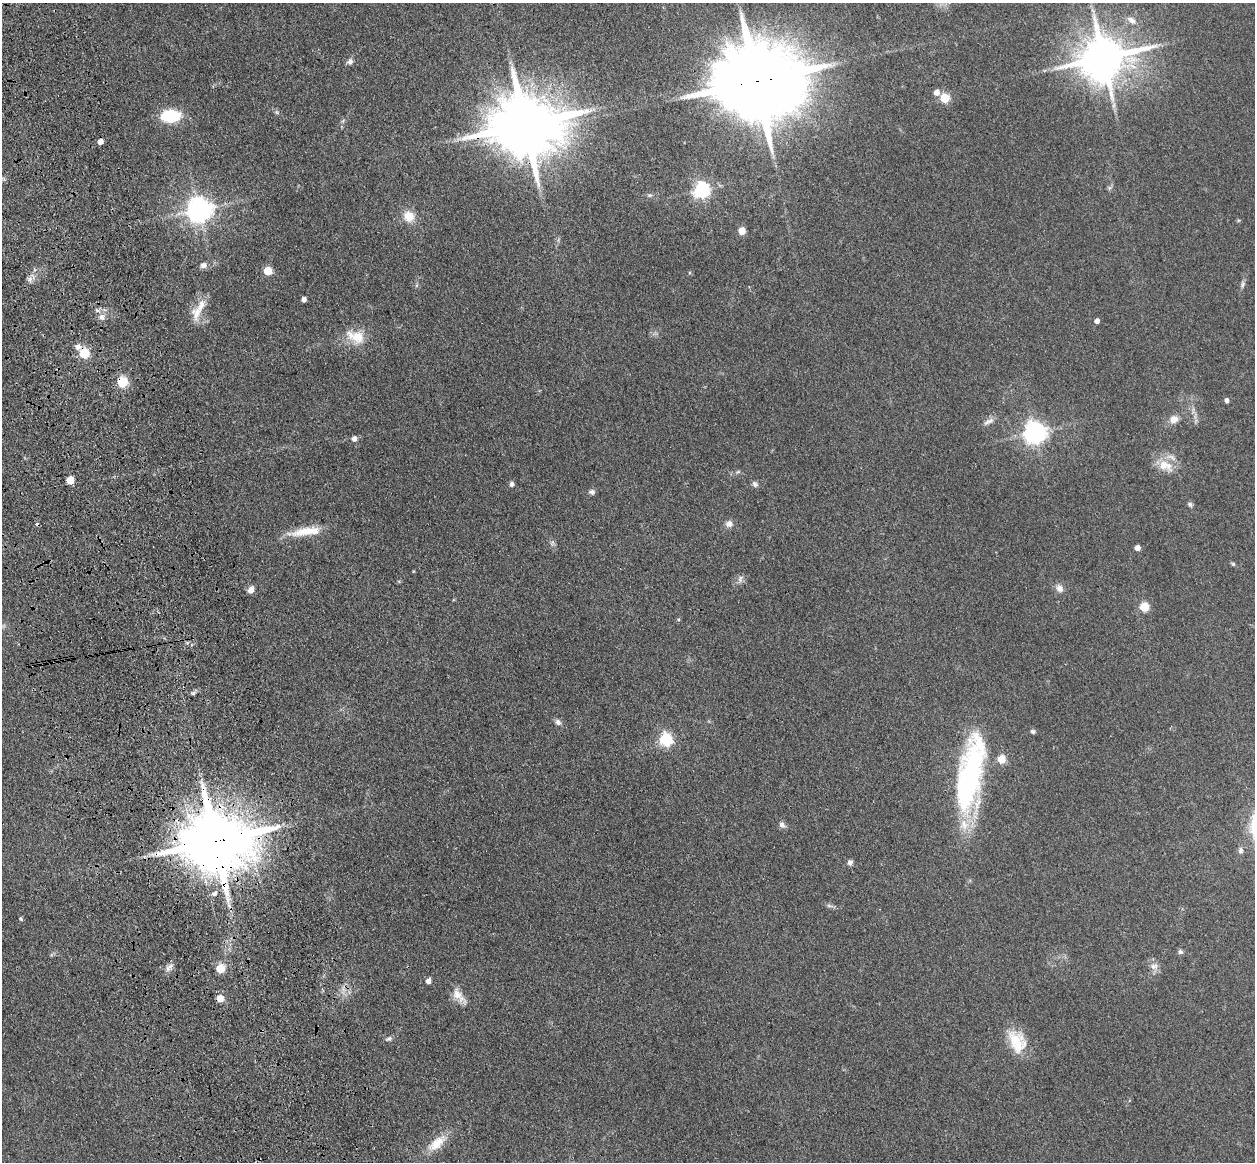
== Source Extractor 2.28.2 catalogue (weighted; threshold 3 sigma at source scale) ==
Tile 11 of 4 x 4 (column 3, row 3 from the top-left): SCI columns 2622-3874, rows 1445-2604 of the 5242 x 5094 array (HDU 1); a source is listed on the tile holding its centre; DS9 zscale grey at full resolution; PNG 1257 x 1164 px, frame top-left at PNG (2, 3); no overlay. Shown black and unused: <1% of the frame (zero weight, under 3 of 4 exposures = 6% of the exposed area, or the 3 px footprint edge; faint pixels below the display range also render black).
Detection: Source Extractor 2.28.2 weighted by HDU 2 'WHT'; one run over the whole footprint, this tile lists its part. Background 0.0963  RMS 0.0067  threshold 0.0302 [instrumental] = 3 sigma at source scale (4.5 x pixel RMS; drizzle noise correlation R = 1.50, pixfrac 1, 0.05/0.05 arcsec/px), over >= 5 px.
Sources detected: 75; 1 too faint to see at this stretch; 1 cosmic-ray / hot-pixel residue — not listed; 2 inside a brighter listed object's ellipse — not listed separately; the other 71 listed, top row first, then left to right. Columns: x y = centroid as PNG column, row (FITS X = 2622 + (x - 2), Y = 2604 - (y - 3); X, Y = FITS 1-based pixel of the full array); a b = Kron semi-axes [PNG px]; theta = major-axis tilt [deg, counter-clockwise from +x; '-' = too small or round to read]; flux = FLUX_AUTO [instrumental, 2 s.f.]
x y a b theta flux
1131 20 15 7 -37 4.4
1104 58 14 12 19 2900
350 61 8 7 - 2.4
757 81 27 19 8 14000
937 92 5 5 - 5.8
945 98 5 5 - 33
276 112 7 4 -70 1
170 116 22 14 2 24
525 125 20 16 4 7100
100 142 5 4 - 4.5
701 190 6 6 - 200
650 195 7 4 1 1.1
199 210 8 8 - 730
409 216 14 13 - 9.8
742 231 5 5 - 14
203 265 8 7 - 3
268 271 5 5 - 24
30 279 8 7 - 2.4
1243 285 10 5 73 1.9
304 299 4 4 - 3.2
197 312 25 15 75 12
102 317 10 8 -24 3.8
1097 321 4 4 - 4.2
358 337 21 17 -22 15
78 347 8 8 - 3.2
84 353 6 5 - 46
122 382 6 5 - 54
1227 400 4 4 - 3
1174 419 10 9 - 5.4
988 421 17 6 28 3.3
1035 433 7 7 - 530
354 439 6 6 - 3.1
1165 466 24 14 -19 12
738 472 6 4 19 0.96
70 480 5 5 - 17
512 484 6 5 - 1.9
755 484 8 6 -48 2.1
592 492 7 6 - 1.9
1190 504 7 6 - 1.5
729 524 9 8 - 3.5
305 531 41 10 11 16
1137 548 4 4 - 5.1
1233 564 6 5 - 1
740 579 11 6 73 2.4
1059 588 10 8 -56 3.9
251 590 7 5 70 5.4
1144 607 6 5 - 30
678 619 5 4 - 0.91
193 693 8 4 35 1.4
558 722 9 7 -52 2.3
1033 731 6 5 - 1.5
666 739 6 6 - 100
1001 759 5 5 - 24
969 779 86 26 80 130
782 825 9 7 -53 2.7
215 841 19 16 4 7200
1241 850 9 7 90 2.2
850 862 7 6 - 2.3
214 893 7 6 - 3.2
829 906 9 4 -13 1.6
21 919 5 5 - 1.1
1180 952 7 6 - 1.6
1154 966 11 8 5 3.8
169 967 14 7 45 3.2
220 969 6 5 - 30
428 981 5 5 - 3.8
459 996 26 10 -49 7.7
220 999 5 5 - 11
389 1039 9 6 17 1.8
1017 1041 30 20 -64 21
437 1143 29 12 40 13
Overlapping masked pixels (flux is a lower limit): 7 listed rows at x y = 757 81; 525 125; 30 279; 84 353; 122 382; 215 841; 214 893